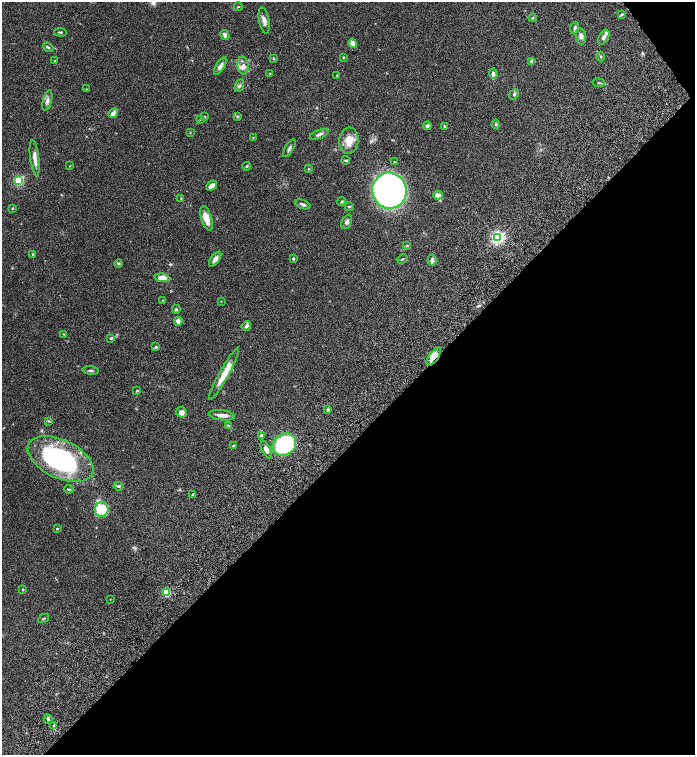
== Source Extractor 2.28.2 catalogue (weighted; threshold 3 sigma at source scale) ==
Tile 12 of 4 x 4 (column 4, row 3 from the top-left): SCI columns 4417-5801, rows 1608-3112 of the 6200 x 6220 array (HDU 1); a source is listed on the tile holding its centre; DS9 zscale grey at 2 x 2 block average (1 PNG px = mean of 2 x 2 image px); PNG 697 x 757 px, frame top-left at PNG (2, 2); each listed source drawn as its Kron ellipse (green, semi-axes under 4 px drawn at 4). Shown black and unused: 42% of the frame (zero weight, under 6 of 12 exposures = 6% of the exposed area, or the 3 px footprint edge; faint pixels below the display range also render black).
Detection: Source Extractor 2.28.2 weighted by HDU 2 'WHT'; one run over the whole footprint, this tile lists its part. Background 0.0762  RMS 0.0039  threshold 0.016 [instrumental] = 3 sigma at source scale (4.09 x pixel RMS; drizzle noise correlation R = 1.36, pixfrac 0.8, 0.05/0.05 arcsec/px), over >= 5 px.
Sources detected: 107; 10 inside a brighter listed object's ellipse — not listed separately; the other 97 listed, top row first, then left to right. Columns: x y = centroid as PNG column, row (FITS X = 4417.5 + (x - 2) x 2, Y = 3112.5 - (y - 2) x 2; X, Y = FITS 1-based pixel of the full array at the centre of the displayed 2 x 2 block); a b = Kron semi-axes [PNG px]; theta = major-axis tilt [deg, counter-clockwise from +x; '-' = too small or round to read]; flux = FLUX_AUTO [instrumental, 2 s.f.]
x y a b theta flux
238 7 4 2 - 0.52
622 14 4 3 - 0.97
533 18 4 3 - 0.69
264 20 13 5 -80 3.8
575 28 6 4 71 1.7
60 32 6 2 -4 0.9
225 35 5 3 - 2.5
581 36 8 5 -79 2.9
604 37 8 5 63 2.8
353 43 5 3 - 5.6
48 47 5 3 - 0.99
601 56 5 3 - 0.84
343 57 3 3 - 0.77
274 58 3 3 - 0.63
54 61 3 2 - 0.48
531 61 4 2 - 0.93
220 66 10 4 58 4
243 66 9 5 -79 4
270 73 2 2 - 0.33
493 74 5 3 - 2.5
337 75 2 2 - 0.4
599 83 6 2 -9 0.79
239 86 7 3 68 1.4
86 89 3 2 - 0.43
514 94 6 4 50 1.3
47 101 10 4 75 2.8
113 113 6 3 43 5.2
205 117 3 3 - 0.7
237 117 3 3 - 0.92
200 119 3 2 - 0.59
496 124 4 3 - 0.98
427 126 4 3 - 1.8
445 126 3 2 - 1.5
190 133 2 2 - 0.47
319 134 10 3 20 2.4
253 137 3 2 - 0.44
349 141 13 9 83 10
289 148 10 3 59 2
35 158 18 4 -83 5.9
346 160 4 2 - 0.76
394 162 2 2 - 0.47
70 166 2 2 - 0.42
247 166 4 2 - 0.7
309 169 3 2 - 0.54
19 180 3 3 - 78
211 186 6 3 42 5.4
389 191 18 17 - 250
438 195 5 3 - 3.7
181 199 3 3 - 0.67
342 202 4 3 - 0.81
303 204 8 3 -21 2.2
349 207 4 3 - 0.79
12 208 3 3 - 0.67
206 218 13 5 -73 9.2
347 222 8 5 65 2.3
498 237 4 3 - 200
407 246 4 3 - 0.76
33 255 2 2 - 2.4
293 258 2 2 - 1.6
215 259 9 4 53 4.1
402 259 5 2 - 0.64
432 260 5 4 - 2.5
119 264 4 3 - 0.94
163 278 8 4 -7 8.1
163 300 3 2 - 0.32
221 301 3 2 - 0.34
176 309 4 3 - 1.2
178 321 4 3 - 4.7
246 326 5 3 - 2
64 334 3 2 - 0.42
111 338 4 3 - 1.3
156 347 3 3 - 0.99
434 357 11 4 55 12
91 370 8 3 -6 1.3
224 374 30 4 61 12
137 391 3 3 - 0.77
328 409 4 2 - 0.82
182 412 5 5 - 3.9
222 415 13 5 -7 4.3
49 421 4 3 - 0.76
228 425 3 2 - 0.63
261 436 2 2 - 4.8
284 445 12 10 36 85
233 446 3 3 - 0.9
266 450 9 4 -64 4.2
60 459 35 19 -25 120
118 486 5 3 - 1.2
69 489 5 3 - 0.85
193 495 3 2 - 2.6
102 509 7 6 - 24
57 529 3 2 - 0.85
23 589 2 2 - 0.57
166 593 3 3 - 33
110 599 3 2 - 0.28
44 618 6 2 29 0.73
48 719 5 3 - 1.2
54 726 3 2 - 0.74
Overlapping masked pixels (flux is a lower limit): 1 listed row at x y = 434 357
Diffuse or blended objects may show on this block-average render without a row.